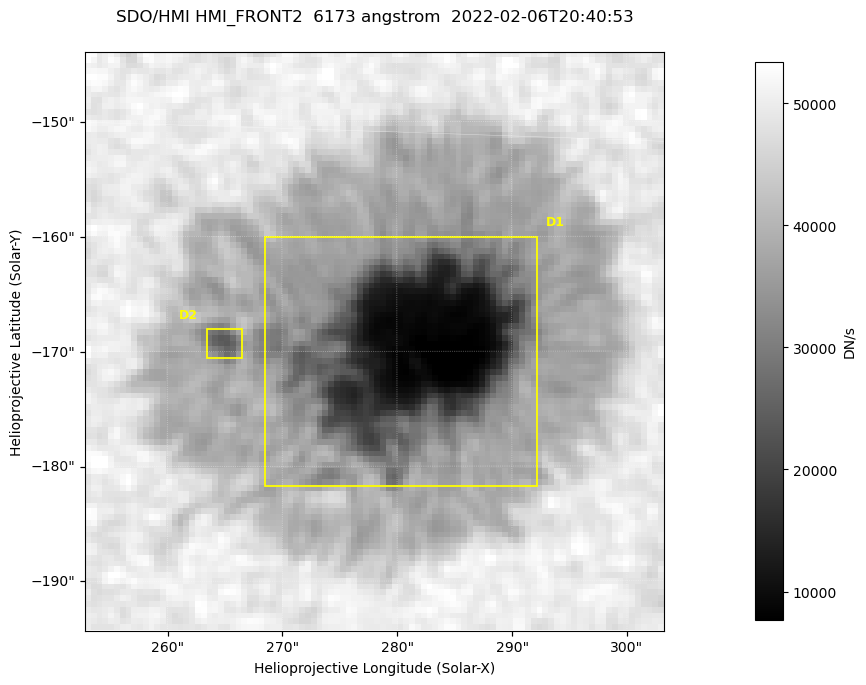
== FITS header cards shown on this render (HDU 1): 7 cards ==
TELESCOP= 'SDO/HMI '           / Telescope
INSTRUME= 'HMI_FRONT2'         / For HMI: HMI_SIDE1, HMI_FRONT2, or HMI_COMBINED
WAVELNTH=                6173. / [angstrom] Wavelength
DATE-OBS= '2022-02-06T20:40:53.500' / [ISO] Observation date {DATE__OBS}
CTYPE1  = 'HPLN-TAN'           / CTYPE1: HPLN
CTYPE2  = 'HPLT-TAN'           / CTYPE2: HPLT
BUNIT   = 'DN/s    '           / Physical Units

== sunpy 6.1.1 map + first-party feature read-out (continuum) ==
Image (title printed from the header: SDO/HMI HMI_FRONT2  6173 angstrom  2022-02-06T20:40:53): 100 x 100 px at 0.504 arcsec/px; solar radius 973 arcsec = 1931 px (partial field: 0.1% of the solar disc is inside the frame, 100% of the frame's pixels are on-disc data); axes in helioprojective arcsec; data unit DN/s (BUNIT, on the colour bar)
Orientation: roll -0.0702 deg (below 1 deg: not rotated)
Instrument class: CONTINUUM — white-light / continuum photospheric image (CONTENT/OBS_TYPE)
Dark features (sunspots / pores): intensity divided by the frame's on-disc median (partial field: no limb-darkening profile); reference = the frame's on-disc median (the 8%-of-disc-diameter window exceeds this field); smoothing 3 px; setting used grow <= 0.7, no closing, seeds <= 0.7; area >= 9 px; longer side >= 3 px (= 1.5 arcsec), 3 px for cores <= 0.7; partial field; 2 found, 2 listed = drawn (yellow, D1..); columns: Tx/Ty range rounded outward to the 2 arcsec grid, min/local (2 s.f., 1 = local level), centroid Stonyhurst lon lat
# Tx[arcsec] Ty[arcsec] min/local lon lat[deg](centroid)
D1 268..292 -182..-160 0.15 +17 -16
D2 262..268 -172..-168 0.57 +16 -16